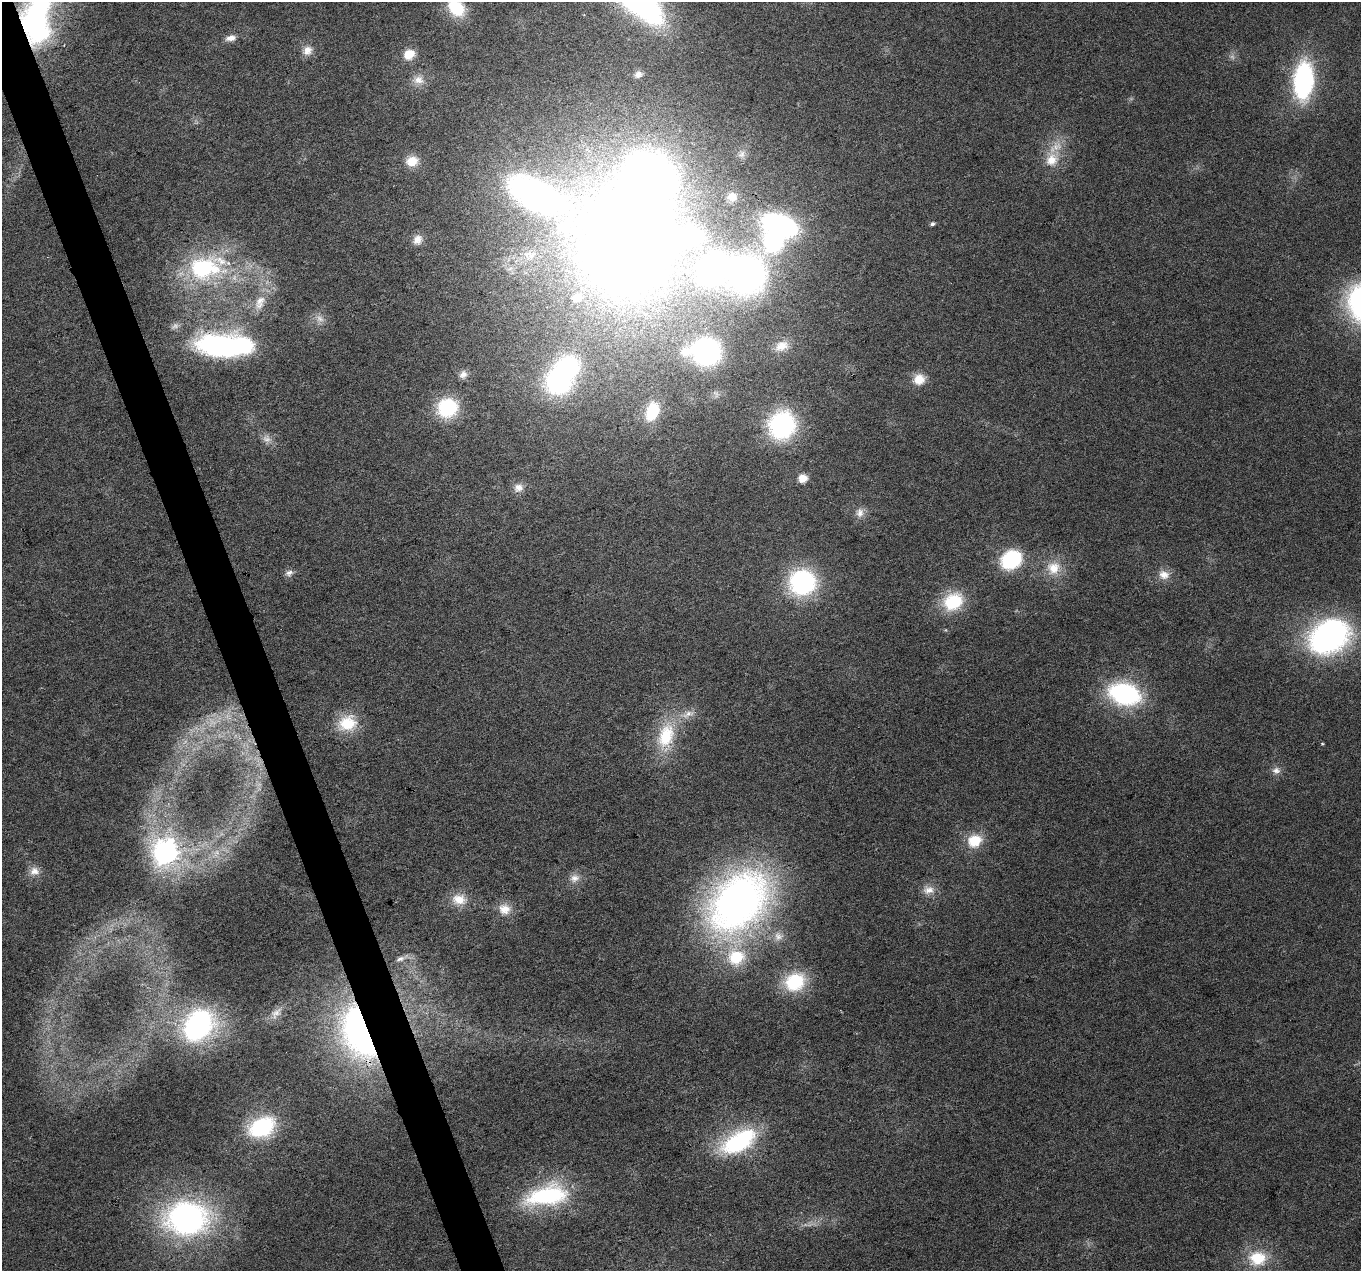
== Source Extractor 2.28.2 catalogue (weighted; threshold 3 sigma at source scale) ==
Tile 11 of 4 x 4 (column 3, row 3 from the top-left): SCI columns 2720-4078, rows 1393-2661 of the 5437 x 5268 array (HDU 1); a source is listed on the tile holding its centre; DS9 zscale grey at full resolution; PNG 1363 x 1273 px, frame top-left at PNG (2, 2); no overlay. Shown black and unused: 3% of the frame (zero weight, under 3 of 6 exposures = <1% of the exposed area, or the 3 px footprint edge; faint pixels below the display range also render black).
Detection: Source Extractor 2.28.2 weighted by HDU 2 'WHT'; one run over the whole footprint, this tile lists its part. Background 0.0284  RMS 0.0027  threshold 0.0112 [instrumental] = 3 sigma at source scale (4.09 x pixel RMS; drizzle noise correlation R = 1.36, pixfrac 0.8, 0.0396/0.0396 arcsec/px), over >= 5 px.
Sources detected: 82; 7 too faint to see at this stretch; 7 inside a brighter object's white glare — not listed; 3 inside a brighter listed object's ellipse — not listed separately; the other 65 listed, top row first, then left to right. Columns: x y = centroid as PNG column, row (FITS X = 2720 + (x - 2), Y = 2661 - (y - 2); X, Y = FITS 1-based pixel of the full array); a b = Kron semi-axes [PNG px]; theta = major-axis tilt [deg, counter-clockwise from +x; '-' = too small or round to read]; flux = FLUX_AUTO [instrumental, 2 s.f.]
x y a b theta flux
456 8 19 14 -49 12
37 18 73 36 79 71
231 38 14 8 12 1.7
307 50 14 12 49 2.5
409 54 11 9 32 4.5
638 74 9 8 - 1.4
418 80 15 12 3 2.7
1303 81 26 14 86 57
742 154 12 9 50 1.4
1052 160 20 17 72 5.7
412 161 15 12 15 4.2
535 195 110 37 -26 110
732 197 14 11 1 2.5
932 224 5 4 - 0.61
780 225 30 17 -19 47
417 240 13 12 - 2.4
630 244 94 87 -71 440
531 255 16 12 29 3.5
205 268 52 32 8 35
747 275 28 26 45 100
260 302 23 13 69 4.9
220 346 42 22 -7 55
781 346 19 12 25 3.5
706 351 20 16 -1 62
463 374 11 9 46 1.4
919 379 14 13 - 4
557 383 24 18 -21 30
447 408 21 18 24 17
652 411 19 12 70 9.9
782 425 24 22 66 43
803 478 8 7 - 3.3
518 488 13 11 21 2.1
860 513 14 11 83 2.1
1011 560 17 14 32 23
1053 568 20 19 - 6.2
289 573 11 8 26 1.2
1164 575 15 12 -19 2.9
803 582 19 18 - 47
953 602 25 19 31 13
1329 637 34 26 27 78
1125 694 24 16 -15 47
347 723 25 19 11 9.2
666 736 37 22 73 14
1322 744 3 3 - 0.35
1276 770 12 9 -6 1.5
974 841 15 13 24 7.6
166 852 10 10 - 180
216 853 18 8 55 3.1
34 871 14 12 -17 2.5
575 878 14 12 25 2.4
929 890 16 12 -2 2.7
459 899 21 15 -6 5
738 902 70 49 48 140
504 909 18 15 -14 3.9
778 936 14 13 - 2.5
401 958 18 6 21 1.6
795 982 26 21 29 15
276 1013 21 9 52 2.4
198 1025 29 23 47 57
359 1032 56 31 -69 88
261 1127 24 16 24 25
738 1142 37 18 29 32
547 1196 51 23 11 30
187 1218 48 36 1 71
1257 1258 23 19 6 9.6
Overlapping masked pixels (flux is a lower limit): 2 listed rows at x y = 37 18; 359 1032
Isophote crosses this tile's border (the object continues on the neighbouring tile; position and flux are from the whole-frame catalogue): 2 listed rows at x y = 456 8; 37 18